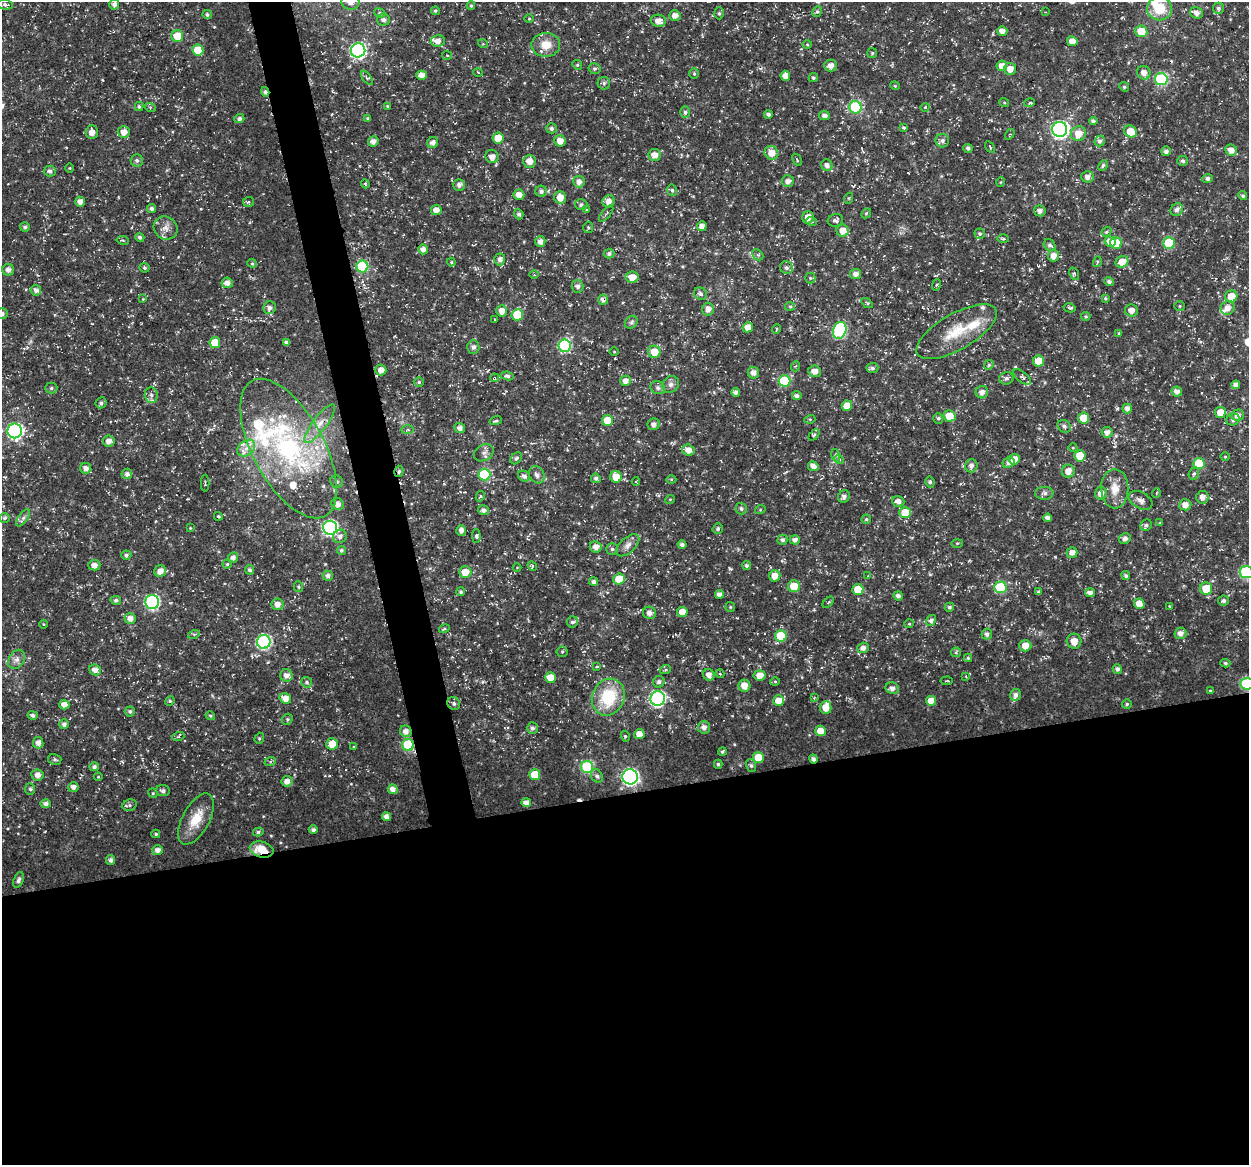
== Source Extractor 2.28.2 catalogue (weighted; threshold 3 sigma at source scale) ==
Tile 15 of 4 x 4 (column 3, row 4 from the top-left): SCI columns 2548-3794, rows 46-1208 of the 5044 x 4838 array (HDU 1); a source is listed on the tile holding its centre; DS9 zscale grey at full resolution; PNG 1251 x 1167 px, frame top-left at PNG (2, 2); each listed source drawn as its Kron ellipse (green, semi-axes under 4 px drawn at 4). Shown black and unused: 34% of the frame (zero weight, under 3 of 5 exposures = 3% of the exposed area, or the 3 px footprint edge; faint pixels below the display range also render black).
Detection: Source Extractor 2.28.2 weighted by HDU 2 'WHT'; one run over the whole footprint, this tile lists its part. Background 0.0242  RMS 0.0022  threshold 0.00992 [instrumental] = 3 sigma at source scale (4.5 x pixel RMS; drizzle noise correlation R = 1.50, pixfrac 1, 0.0396/0.0396 arcsec/px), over >= 5 px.
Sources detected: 449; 1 cosmic-ray / hot-pixel residue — neither listed nor drawn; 15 inside a brighter listed object's ellipse — not listed separately; the other 433 listed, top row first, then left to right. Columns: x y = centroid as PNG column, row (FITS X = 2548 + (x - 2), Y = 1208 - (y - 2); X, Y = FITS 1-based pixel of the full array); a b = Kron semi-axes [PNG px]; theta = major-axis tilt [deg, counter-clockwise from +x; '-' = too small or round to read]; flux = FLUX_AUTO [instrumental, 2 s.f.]
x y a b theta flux
350 2 9 8 - 1.5
114 4 5 5 - 1.1
5 5 7 5 -8 0.61
471 6 4 4 - 0.28
1159 8 12 12 - 6.4
1218 8 5 5 - 0.63
435 11 4 4 - 0.3
817 12 6 4 62 0.37
1046 12 3 2 - 0.17
380 13 6 4 -24 0.4
719 13 6 5 - 0.42
1197 13 6 5 - 1.4
207 15 5 4 - 0.48
675 15 5 5 - 1.3
529 19 4 3 - 0.17
383 20 6 6 - 0.7
658 21 8 6 -4 1.6
1002 31 5 4 - 1.4
1141 31 6 6 - 4.1
177 36 6 6 - 4
438 41 7 5 10 1.4
1072 41 5 5 - 2.1
483 44 5 3 - 0.19
546 45 14 12 1 3.3
807 45 5 3 - 0.21
198 50 5 5 - 5.3
358 50 7 7 - 44
872 53 5 5 - 0.31
447 55 5 4 - 0.24
577 65 5 4 - 0.3
831 66 6 6 - 1.1
1002 66 5 5 - 2.1
594 69 6 5 - 0.39
1010 69 6 6 - 1.7
478 73 5 3 - 0.23
1144 73 7 6 - 1.4
694 74 5 4 - 0.31
422 75 5 4 - 1.5
785 76 5 5 - 1.4
367 78 8 4 -53 0.42
813 78 4 4 - 0.41
1161 79 6 6 - 22
604 83 6 6 - 0.5
895 86 5 3 - 0.2
1124 87 5 4 - 0.33
265 92 5 4 - 0.63
1004 102 5 3 - 0.22
1030 103 5 3 - 0.31
139 106 4 3 - 0.39
387 106 4 4 - 0.22
150 107 6 3 -18 0.31
855 107 6 6 - 18
925 107 4 3 - 0.2
685 112 6 5 - 0.48
768 114 4 3 - 0.53
824 115 5 4 - 0.92
368 118 4 4 - 0.34
239 119 5 4 - 0.63
1093 121 4 4 - 0.59
551 128 5 5 - 0.59
904 128 4 4 - 0.34
1059 129 7 7 - 63
1131 131 7 5 -37 3.5
92 132 7 6 - 1.7
124 132 6 6 - 1.7
1010 134 6 3 57 0.24
1078 134 7 7 - 2.8
498 138 5 5 - 3.5
373 141 5 5 - 1.2
560 141 6 5 - 1.8
942 141 7 6 - 0.71
1100 141 5 5 - 0.68
433 143 5 5 - 1.1
990 147 6 2 -59 0.23
968 148 5 4 - 0.53
1231 150 6 5 - 1.6
1166 151 5 4 - 0.77
771 153 7 6 - 2.1
655 155 6 6 - 1.7
492 157 7 6 - 1.1
137 160 6 6 - 0.64
797 160 7 2 -58 0.2
529 161 6 6 - 1.6
1183 161 5 5 - 0.47
827 165 6 5 - 1
1103 165 5 3 - 0.37
70 168 5 3 - 0.18
50 171 6 5 - 0.75
1087 177 6 5 - 1.1
1207 179 5 4 - 0.72
788 181 6 6 - 1.1
579 182 6 5 - 1.2
1001 182 5 3 - 0.19
365 184 4 3 - 0.28
459 185 6 5 - 0.78
672 190 6 4 -75 0.49
541 191 6 5 - 0.71
519 195 5 5 - 1.8
1243 196 5 4 - 0.38
560 197 6 5 - 2.4
849 198 6 3 72 0.23
608 201 6 6 - 1.4
80 202 5 5 - 1.3
249 202 5 5 - 0.33
581 205 6 5 - 0.61
152 208 4 4 - 0.58
436 210 5 5 - 1.4
587 210 4 3 - 0.23
1177 210 7 5 58 0.92
1040 211 6 5 - 0.92
866 213 6 4 45 0.31
519 214 5 4 - 0.51
606 214 10 2 50 0.29
808 217 6 5 - 1.7
835 220 8 6 16 0.57
812 222 5 3 - 0.24
702 226 5 4 - 1.1
25 227 5 4 - 0.55
588 227 6 5 - 0.31
166 228 12 11 - 1.7
843 231 6 6 - 2.2
1106 232 5 4 - 0.31
980 234 5 5 - 0.43
140 237 5 4 - 0.57
1003 239 5 3 - 0.3
123 240 6 3 -9 0.23
540 241 5 5 - 1.1
1110 241 5 5 - 1.7
1116 243 6 5 - 4.6
1169 243 6 5 - 8.7
1050 245 6 5 - 0.56
423 249 5 4 - 1.1
609 254 5 5 - 0.6
758 255 6 4 -44 0.42
1053 256 6 5 - 1.5
500 259 6 5 - 0.98
451 262 4 4 - 0.21
1097 262 5 3 - 0.24
1122 262 6 5 - 2.6
252 263 5 4 - 0.28
362 266 6 6 - 17
144 268 5 4 - 0.37
786 268 6 6 - 0.64
8 270 6 6 - 1.1
534 274 5 3 - 0.22
856 274 5 5 - 1.1
1074 274 6 4 -65 0.38
632 277 6 5 - 2.1
810 278 5 5 - 0.28
1109 281 5 4 - 0.63
227 283 5 5 - 1.3
936 285 6 3 70 0.3
577 286 6 6 - 0.7
36 290 5 5 - 0.88
700 294 7 5 -31 0.64
1231 296 6 6 - 3.2
1105 298 4 3 - 0.32
143 299 4 3 - 0.16
603 300 5 5 - 1
867 303 6 3 -36 0.31
790 306 5 4 - 0.29
1180 306 5 4 - 0.28
270 308 6 6 - 0.84
1070 308 6 4 -13 0.43
1228 308 7 6 - 1.7
708 309 6 5 - 1.2
1131 310 6 6 - 1.3
502 311 5 5 - 1.5
2 313 6 5 - 0.63
517 315 6 5 - 5.6
1086 316 5 4 - 0.3
494 319 2 2 - 0.13
631 322 7 5 46 0.47
748 327 5 5 - 2.1
776 329 5 3 - 0.23
840 330 9 6 69 28
956 332 45 18 30 8.2
1119 333 4 4 - 0.25
215 343 5 5 - 4.2
286 343 4 4 - 0.82
564 346 6 6 - 17
473 347 7 6 - 0.73
614 352 5 3 - 0.17
654 352 6 6 - 3.8
1039 361 5 5 - 3.6
989 365 5 4 - 0.37
796 366 5 3 - 0.23
872 368 6 5 - 0.53
381 370 5 5 - 1.4
815 371 6 5 - 1.5
753 373 6 5 - 1.3
507 376 7 4 -7 0.55
1022 377 10 5 -40 0.58
494 378 4 3 - 0.3
1006 378 7 6 - 0.58
626 381 5 5 - 1.2
784 381 6 6 - 13
419 382 5 5 - 0.31
671 384 9 8 - 0.85
1236 385 4 4 - 0.94
51 388 6 5 - 0.45
658 388 7 6 - 0.66
1177 391 5 5 - 1.1
736 392 4 4 - 0.77
982 392 6 6 - 1.1
151 395 8 6 -88 0.79
797 396 5 4 - 0.71
101 403 5 5 - 0.6
847 406 5 5 - 2.9
1127 408 5 4 - 1
1220 412 5 5 - 2.9
1238 415 6 5 - 1.1
949 416 6 5 - 4.2
938 418 5 5 - 0.37
1084 418 5 5 - 4.5
810 419 5 3 - 0.24
607 420 5 5 - 3.6
1233 420 7 6 - 0.66
496 421 6 3 18 0.39
320 424 23 7 53 2.8
654 424 6 6 - 0.86
1064 426 7 6 - 0.67
460 428 5 5 - 1
407 430 7 3 0 0.31
15 431 7 7 - 48
1107 432 5 5 - 1.1
814 435 6 4 45 0.42
109 441 6 5 - 1.3
246 448 10 7 37 1.5
1073 448 4 3 - 0.19
288 449 77 35 -62 47
688 450 6 5 - 1.7
484 453 10 8 30 0.95
835 455 6 4 -72 0.36
1080 456 5 5 - 4.1
1225 457 5 3 - 0.19
516 458 7 5 44 0.45
839 459 5 4 - 0.3
1014 459 5 5 - 1.9
1009 463 6 5 - 0.76
1199 464 5 5 - 7
813 466 5 5 - 1.2
971 466 7 6 - 0.97
86 468 6 5 - 1.1
399 471 6 4 76 0.44
1068 471 6 6 - 1.8
127 474 5 5 - 0.74
484 474 6 6 - 14
1194 474 6 5 - 0.4
537 475 9 7 -55 0.94
524 476 6 5 - 0.76
616 477 6 5 - 3
596 478 5 4 - 0.61
671 480 5 3 - 0.23
636 481 4 3 - 0.24
337 482 6 6 - 0.58
930 482 5 4 - 0.55
205 483 8 2 90 0.21
1115 489 19 13 -89 3.3
1044 493 9 6 2 0.7
1101 493 6 6 - 1.4
1156 493 5 3 - 0.21
480 496 5 4 - 0.33
844 496 6 5 - 0.77
1202 497 6 6 - 1.3
670 499 5 3 - 0.18
1140 500 13 8 -30 1.1
898 501 6 5 - 1.1
338 504 6 5 - 1.3
1185 505 6 5 - 1.6
741 509 6 5 - 0.59
483 510 6 5 - 0.81
760 510 5 3 - 0.2
905 513 6 5 - 4.4
218 516 4 3 - 0.34
4 518 5 5 - 0.38
23 518 10 4 54 0.74
1048 518 4 4 - 0.79
866 519 4 4 - 0.34
1160 523 4 4 - 0.21
1146 525 6 5 - 0.5
190 528 3 3 - 0.18
330 528 7 7 - 41
718 529 5 5 - 0.48
461 530 5 5 - 1
340 536 7 6 - 0.9
476 536 6 4 -88 0.41
1125 539 6 5 - 0.84
782 540 5 5 - 0.55
795 540 5 4 - 0.87
957 543 6 4 2 0.25
682 544 4 4 - 0.63
628 545 14 7 43 1.3
596 547 6 5 - 1.4
612 549 5 5 - 0.44
341 550 4 4 - 0.43
1072 552 5 5 - 1.3
126 555 5 4 - 0.54
233 557 5 5 - 0.84
227 564 4 4 - 0.3
94 565 6 5 - 1
532 566 5 4 - 0.34
747 566 4 4 - 0.5
517 567 4 3 - 0.19
250 570 5 4 - 0.59
160 571 6 5 - 1.5
465 572 6 6 - 2.6
1246 572 6 6 - 22
328 576 5 5 - 0.76
775 576 6 5 - 1.9
868 576 3 3 - 0.13
1126 576 4 4 - 0.52
619 579 6 5 - 4.3
593 582 4 4 - 0.63
794 586 6 6 - 3.7
298 587 5 4 - 0.32
1000 587 6 6 - 11
858 589 5 5 - 3.9
1206 589 6 6 - 4.6
461 592 4 4 - 0.42
1038 592 3 3 - 0.4
1090 593 5 4 - 0.9
719 594 4 4 - 1
898 596 4 4 - 0.74
116 600 5 4 - 0.57
1223 601 5 5 - 0.59
152 602 7 7 - 36
828 602 7 2 44 0.23
277 604 6 6 - 1.2
1139 604 5 5 - 2.5
1169 606 3 2 - 0.13
730 607 5 5 - 0.28
949 607 5 4 - 0.49
682 612 5 5 - 2.3
649 613 6 6 - 1.1
130 618 5 5 - 1.4
931 620 5 4 - 0.75
572 622 5 5 - 0.6
43 624 4 3 - 0.17
909 624 5 3 - 0.19
444 629 5 3 - 0.26
1180 633 6 5 - 1.2
194 634 6 4 16 0.33
987 634 5 5 - 0.68
781 636 6 5 - 9
1074 641 7 7 - 1.9
264 642 7 7 - 35
1025 646 6 5 - 2.1
863 648 5 5 - 1
562 652 5 5 - 0.37
956 652 5 4 - 0.31
968 658 4 4 - 0.27
17 659 10 7 57 1.1
1225 663 5 4 - 0.38
597 666 3 3 - 0.22
1117 669 5 4 - 0.68
95 670 6 5 - 1.3
665 670 5 3 - 0.26
720 674 4 3 - 0.19
286 675 6 6 - 1.4
709 675 6 5 - 1.4
760 675 6 5 - 2.1
966 676 4 4 - 0.22
551 677 5 5 - 3
775 681 5 3 - 0.23
947 681 6 2 5 0.19
307 682 5 5 - 0.4
659 682 6 5 - 0.7
1247 684 6 6 - 20
744 686 6 6 - 2.2
892 688 7 5 -23 1
1210 691 4 3 - 0.19
1015 695 6 5 - 0.93
608 697 19 16 64 11
285 698 6 5 - 2
658 698 7 7 - 43
814 698 4 3 - 0.18
170 701 5 4 - 0.29
779 701 5 5 - 2.9
931 701 5 5 - 2.6
454 703 7 6 - 0.6
1127 704 5 5 - 0.38
64 705 5 4 - 1.5
826 708 6 6 - 2.2
130 711 5 5 - 0.51
33 715 5 4 - 0.62
210 716 5 4 - 0.34
287 719 6 5 - 0.35
64 724 5 5 - 0.8
704 727 6 6 - 0.98
532 728 5 5 - 0.67
406 731 6 5 - 1.3
821 731 5 5 - 2.7
639 734 5 5 - 2.4
625 736 5 3 - 0.27
178 737 6 4 18 0.37
259 738 5 4 - 0.33
38 743 6 5 - 1.2
332 744 6 5 - 2.9
408 745 6 6 - 17
354 747 4 2 - 0.2
722 752 4 3 - 0.35
758 758 5 5 - 4
55 759 6 5 - 0.45
813 759 4 4 - 0.77
270 762 6 4 20 0.32
718 764 4 4 - 0.38
751 765 6 5 - 0.43
94 767 5 4 - 0.59
587 767 6 6 - 18
37 775 6 5 - 1.3
535 775 5 5 - 5
597 776 7 5 -60 0.58
98 777 4 4 - 0.22
630 777 8 7 - 62
287 781 5 5 - 1.2
73 787 5 5 - 1.1
30 789 5 5 - 0.41
393 789 5 4 - 1.2
163 791 7 5 -6 0.61
153 793 5 4 - 0.25
526 803 5 4 - 1.2
46 804 5 4 - 0.78
130 805 7 5 21 0.52
386 817 4 4 - 1.1
196 819 28 13 62 5.2
313 830 4 4 - 0.61
258 832 5 4 - 0.43
156 834 4 4 - 0.3
158 850 5 5 - 1.1
262 850 12 7 -14 4.7
111 860 5 4 - 0.74
18 880 8 5 68 0.54
Overlapping masked pixels (flux is a lower limit): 7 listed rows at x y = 265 92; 603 300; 494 378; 399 471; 408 745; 813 759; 262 850
Isophote crosses this tile's border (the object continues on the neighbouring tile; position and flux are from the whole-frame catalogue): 4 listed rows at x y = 350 2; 2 313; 1246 572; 1247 684